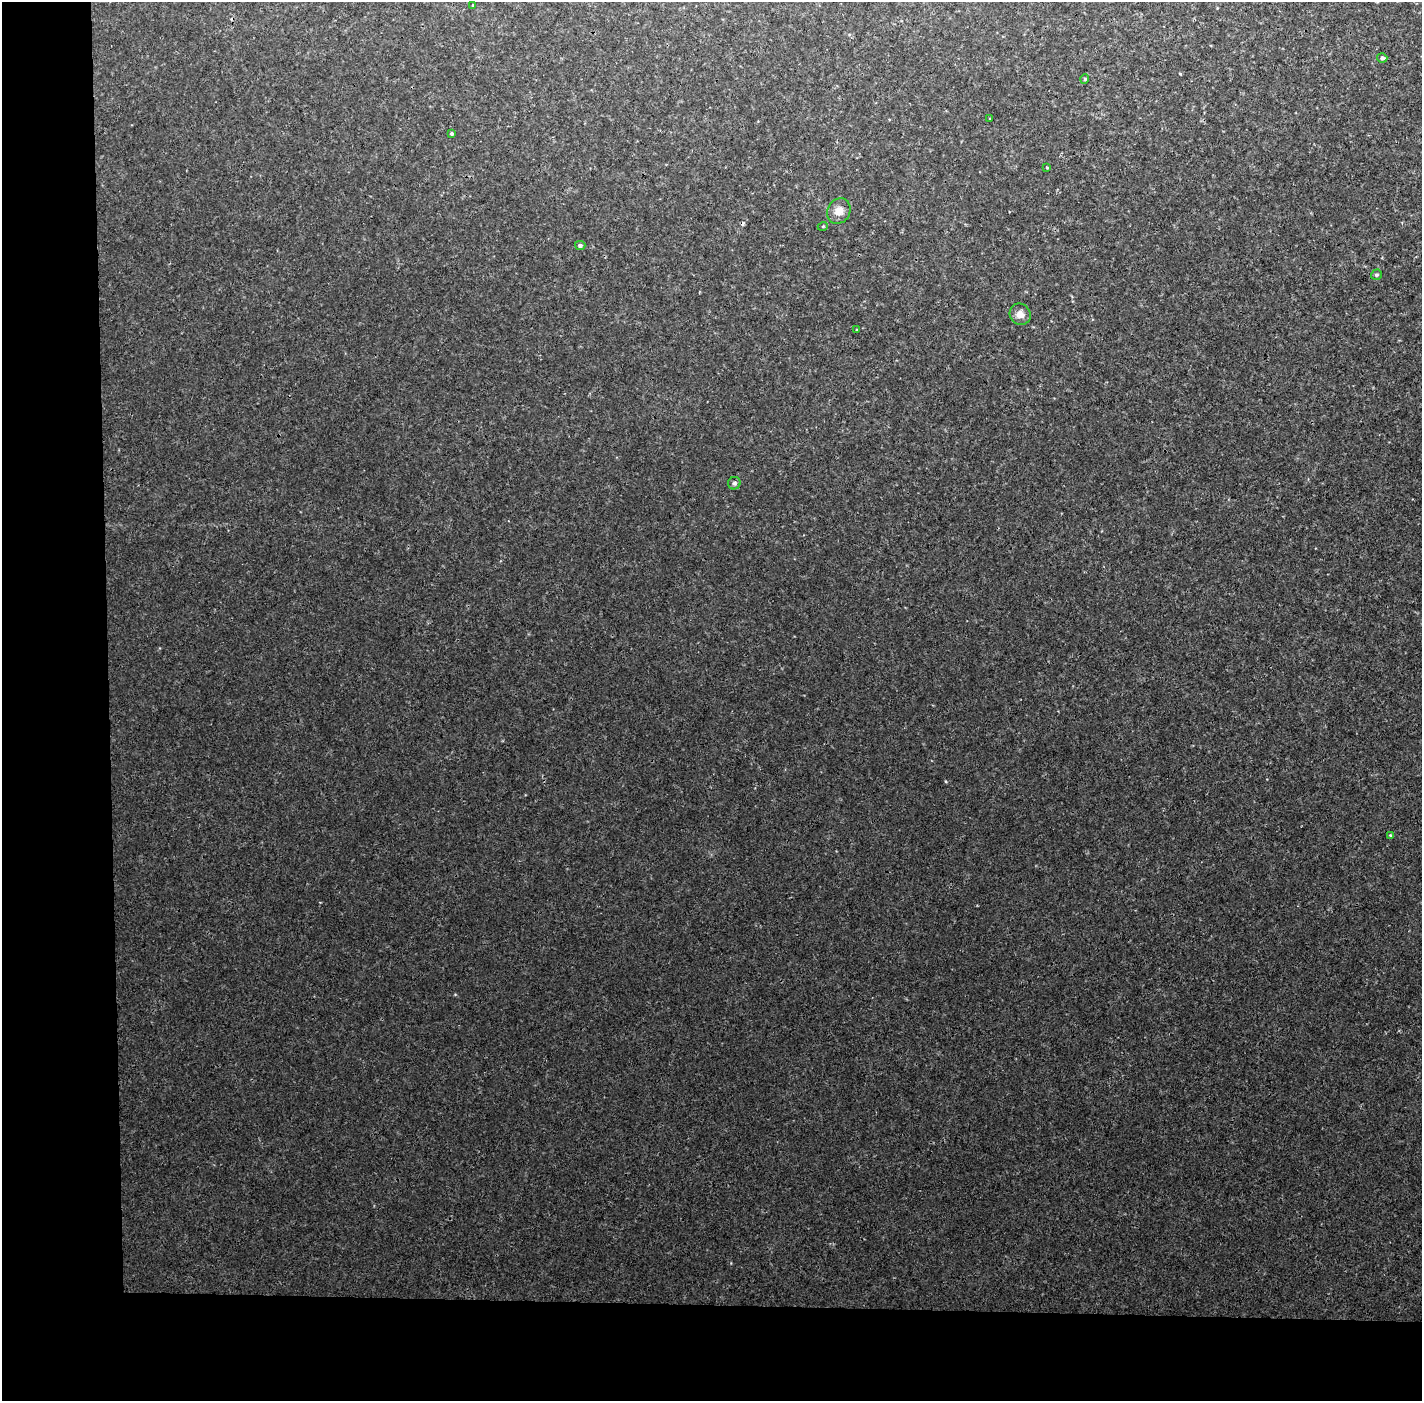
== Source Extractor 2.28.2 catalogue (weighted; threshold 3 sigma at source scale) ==
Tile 7 of 3 x 3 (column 1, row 3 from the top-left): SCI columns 1-1420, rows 25-1423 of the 4260 x 4242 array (HDU 1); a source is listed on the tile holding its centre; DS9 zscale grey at full resolution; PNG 1424 x 1403 px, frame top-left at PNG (2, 2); each listed source drawn as its Kron ellipse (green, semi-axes under 4 px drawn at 4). Shown black and unused: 14% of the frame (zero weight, under 3 of 4 exposures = <1% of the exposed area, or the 3 px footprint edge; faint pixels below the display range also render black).
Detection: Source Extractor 2.28.2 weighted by HDU 2 'WHT'; one run over the whole footprint, this tile lists its part. Background 0.00128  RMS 0.0023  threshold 0.0101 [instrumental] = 3 sigma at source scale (4.5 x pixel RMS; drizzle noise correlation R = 1.50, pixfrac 1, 0.05/0.05 arcsec/px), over >= 5 px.
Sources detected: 15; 1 cosmic-ray / hot-pixel residue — neither listed nor drawn; the other 14 listed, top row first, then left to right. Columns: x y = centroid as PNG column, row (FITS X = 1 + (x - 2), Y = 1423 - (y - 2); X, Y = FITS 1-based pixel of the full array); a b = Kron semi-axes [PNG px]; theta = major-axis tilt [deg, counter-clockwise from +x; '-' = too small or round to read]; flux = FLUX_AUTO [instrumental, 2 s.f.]
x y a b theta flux
473 5 3 3 - 0.25
1382 58 5 4 - 0.68
1085 79 4 4 - 0.25
990 119 3 2 - 0.17
452 133 3 3 - 0.32
1047 168 3 3 - 0.25
839 211 13 11 60 2.1
823 226 5 3 - 0.22
580 245 5 4 - 0.64
1376 275 5 5 - 0.4
1020 314 11 10 - 1.6
857 330 3 3 - 0.25
734 483 6 6 - 0.45
1390 835 3 3 - 0.29